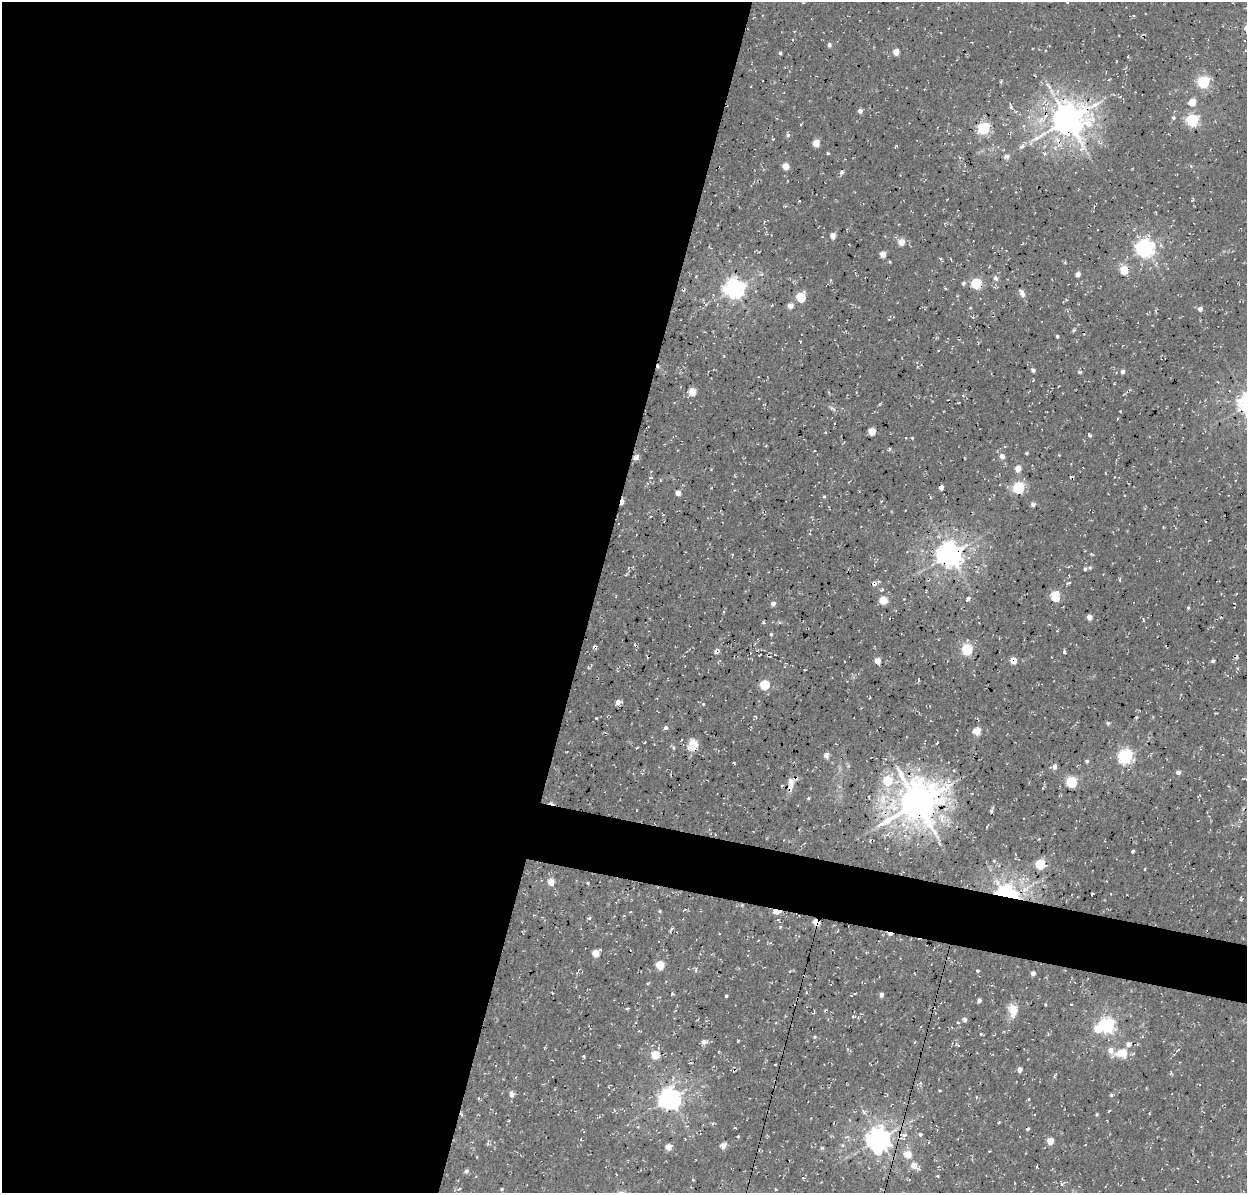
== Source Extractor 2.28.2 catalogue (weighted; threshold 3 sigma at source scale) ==
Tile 5 of 4 x 4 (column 1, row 2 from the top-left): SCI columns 138-1382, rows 2702-3892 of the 5246 x 5340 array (HDU 1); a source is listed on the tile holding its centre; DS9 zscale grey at full resolution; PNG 1249 x 1195 px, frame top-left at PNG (2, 2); no overlay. Shown black and unused: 50% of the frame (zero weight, under 3 of 4 exposures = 8% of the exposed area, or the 3 px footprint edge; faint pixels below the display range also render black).
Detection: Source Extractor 2.28.2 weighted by HDU 2 'WHT'; one run over the whole footprint, this tile lists its part. Background 0.00446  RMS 0.0022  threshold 0.00995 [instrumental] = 3 sigma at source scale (4.5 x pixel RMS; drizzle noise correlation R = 1.50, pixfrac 1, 0.0396/0.0396 arcsec/px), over >= 5 px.
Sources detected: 191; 2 inside a brighter object's white glare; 8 cosmic-ray / hot-pixel residue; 1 long thin detection or spike segment (spike, bleed or trail) — not listed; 3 inside a brighter listed object's ellipse — not listed separately; the other 177 listed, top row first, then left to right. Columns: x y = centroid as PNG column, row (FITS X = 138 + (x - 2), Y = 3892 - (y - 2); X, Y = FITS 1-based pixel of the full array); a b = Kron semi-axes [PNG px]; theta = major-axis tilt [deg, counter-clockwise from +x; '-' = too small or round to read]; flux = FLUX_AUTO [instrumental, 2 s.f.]
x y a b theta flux
1067 2 4 4 - 0.22
829 45 5 4 - 0.55
896 52 5 4 - 2.6
780 53 4 3 - 0.38
1001 81 5 4 - 0.25
1203 82 6 5 - 31
1192 102 6 5 - 3.4
1011 107 10 5 -68 0.59
860 111 5 4 - 0.95
1173 118 5 5 - 0.38
1068 120 10 10 - 490
1192 120 6 6 - 34
983 128 6 6 - 25
788 135 5 4 - 0.43
773 139 4 4 - 0.19
1100 142 11 5 -24 0.81
816 143 5 4 - 4.1
1022 146 8 5 55 0.81
828 153 4 4 - 0.25
1045 153 6 6 - 0.54
1006 156 9 6 4 0.82
785 166 5 5 - 2.7
842 172 6 5 - 0.44
1192 199 6 2 68 0.28
799 201 3 2 - 0.16
832 236 5 4 - 1.7
901 242 5 5 - 2.9
1145 248 7 7 - 96
883 254 5 4 - 2.7
1124 270 5 5 - 7.7
1078 274 5 4 - 1.1
996 278 5 4 - 1
964 283 5 4 - 0.62
976 283 5 5 - 19
945 288 3 3 - 0.2
734 289 7 7 - 120
1022 293 10 5 -67 0.88
801 297 6 5 - 10
790 306 5 4 - 2
1200 309 5 5 - 0.8
1074 330 6 3 70 0.3
1057 336 3 3 - 0.35
1033 370 6 4 -74 0.5
1123 371 4 4 - 0.89
1080 372 6 3 0 0.35
692 392 5 5 - 4.5
833 409 12 3 -36 0.45
1117 419 4 2 - 0.14
872 431 5 5 - 4.1
1090 435 6 3 -39 0.36
1027 453 3 3 - 0.32
1059 455 4 3 - 0.18
1002 456 5 5 - 1.4
636 457 6 4 27 1.3
1018 468 5 4 - 2.8
1105 473 4 2 - 0.17
651 478 4 3 - 0.26
660 480 4 3 - 0.2
941 487 4 4 - 0.93
1018 488 6 5 - 26
678 493 4 4 - 1.7
824 496 4 4 - 0.25
622 502 5 4 - 1.7
1033 504 6 4 -43 0.62
950 554 8 8 - 240
1085 569 5 4 - 0.42
1120 580 6 3 82 0.24
1068 583 5 3 - 0.36
882 589 7 4 34 0.38
1055 596 5 5 - 13
968 599 5 4 - 0.61
883 600 5 5 - 6.3
773 604 4 4 - 0.95
1188 608 4 3 - 0.28
1089 617 4 4 - 1.7
1143 620 4 3 - 0.21
764 622 5 4 - 0.29
1057 631 3 3 - 0.16
771 634 4 3 - 0.31
594 646 6 3 25 0.38
967 649 6 5 - 21
1064 652 5 3 - 0.4
1013 660 6 6 - 2
877 661 4 4 - 2.8
1213 661 4 3 - 0.42
764 685 5 5 - 11
618 702 5 5 - 1.4
703 704 4 3 - 0.2
1216 713 3 2 - 0.19
596 718 2 2 - 0.17
1108 723 6 4 -68 0.32
666 728 5 4 - 0.6
977 731 5 5 - 4.2
645 742 3 2 - 0.18
937 743 4 2 - 0.18
692 744 15 12 71 2.4
637 748 4 3 - 0.18
826 755 5 4 - 1.5
1126 756 6 6 - 52
1087 761 4 4 - 0.46
1054 767 5 5 - 0.99
954 770 4 4 - 0.22
1178 772 4 4 - 1.1
887 780 8 7 - 6.8
1071 782 5 5 - 16
782 785 4 3 - 0.19
790 787 11 7 83 1.5
808 798 5 4 - 0.3
917 803 13 11 49 730
991 811 5 4 - 0.39
987 826 4 2 - 0.21
1133 851 3 3 - 0.41
994 861 5 4 - 0.27
1040 864 5 5 - 11
551 882 6 6 - 2.4
1008 893 18 11 -21 32
1092 894 3 2 - 0.24
742 905 4 3 - 0.21
660 911 4 4 - 0.28
776 911 7 4 -16 5
589 918 4 4 - 0.39
816 922 5 4 - 3.8
780 927 4 4 - 0.26
671 929 5 3 - 0.33
596 953 6 5 - 3.6
660 965 5 5 - 6.5
696 970 7 3 85 0.28
977 971 3 3 - 0.48
1033 973 4 4 - 1
855 993 4 3 - 0.14
672 994 5 3 - 0.23
726 995 4 3 - 0.24
881 995 4 4 - 0.83
979 1001 4 3 - 0.72
627 1008 6 2 15 0.27
825 1010 4 3 - 0.23
1013 1010 16 11 -76 2.9
813 1012 6 3 45 0.24
853 1016 5 4 - 0.32
965 1019 5 4 - 0.87
958 1023 4 3 - 0.22
1107 1025 6 6 - 63
815 1037 5 4 - 0.26
704 1042 7 5 5 0.95
1122 1053 15 9 10 4.6
1174 1054 4 2 - 0.16
655 1055 5 5 - 5.1
775 1065 3 2 - 0.23
1019 1069 6 5 - 0.85
1171 1073 5 3 - 0.24
1055 1076 7 3 64 0.3
920 1083 5 5 - 0.45
940 1090 4 3 - 0.19
511 1094 6 5 - 1.2
1111 1095 5 4 - 0.35
670 1099 7 7 - 150
1028 1099 5 3 - 0.25
1109 1111 4 3 - 0.2
1034 1115 3 2 - 0.18
508 1121 3 3 - 0.16
999 1122 4 3 - 0.19
735 1128 4 3 - 0.16
1027 1129 4 3 - 0.41
920 1134 5 4 - 0.4
903 1135 14 6 -10 1.5
738 1137 3 3 - 0.25
581 1139 4 3 - 0.19
879 1139 7 7 - 200
1050 1141 5 5 - 2.8
723 1145 6 5 - 1.3
668 1147 5 5 - 2.6
822 1148 5 3 - 0.29
908 1154 6 6 - 3.6
914 1166 9 6 -30 2.2
466 1171 5 4 - 0.59
938 1176 4 3 - 0.22
502 1189 5 4 - 0.29
Overlapping masked pixels (flux is a lower limit): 12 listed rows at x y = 1068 120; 636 457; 622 502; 950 554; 1013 660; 790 787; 917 803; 1008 893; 742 905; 776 911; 816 922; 903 1135
Isophote crosses this tile's border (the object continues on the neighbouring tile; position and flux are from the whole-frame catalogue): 1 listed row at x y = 1067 2